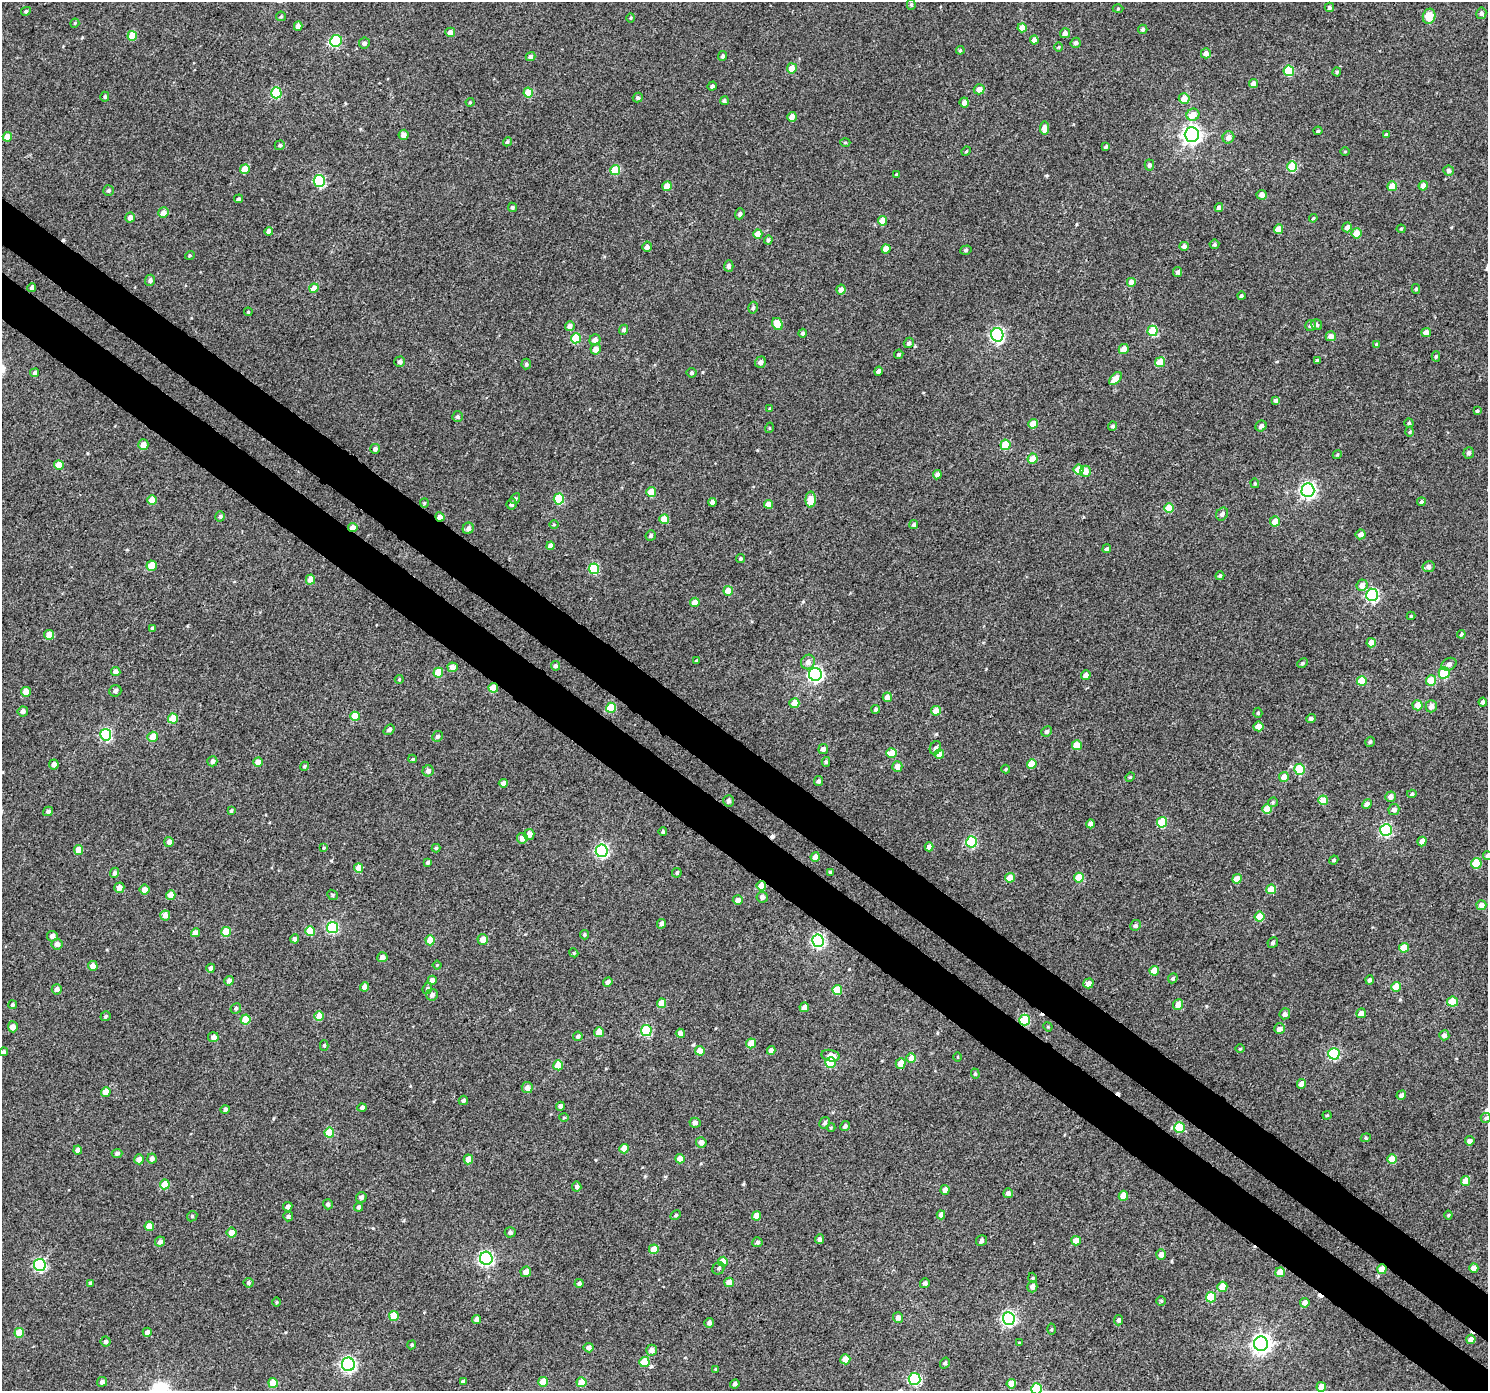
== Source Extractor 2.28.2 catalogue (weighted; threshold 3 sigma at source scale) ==
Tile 6 of 4 x 4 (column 2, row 2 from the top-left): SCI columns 1525-3010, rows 3000-4388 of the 6026 x 6065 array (HDU 1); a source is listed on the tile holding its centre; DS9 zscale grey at full resolution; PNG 1490 x 1393 px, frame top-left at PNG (2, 2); each listed source drawn as its Kron ellipse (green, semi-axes under 4 px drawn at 4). Shown black and unused: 7% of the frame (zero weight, under 3 of 4 exposures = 5% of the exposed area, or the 3 px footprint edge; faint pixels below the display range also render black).
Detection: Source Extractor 2.28.2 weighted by HDU 2 'WHT'; one run over the whole footprint, this tile lists its part. Background 0.012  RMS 0.0058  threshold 0.0263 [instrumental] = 3 sigma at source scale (4.5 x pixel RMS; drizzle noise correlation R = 1.50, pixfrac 1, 0.0396/0.0396 arcsec/px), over >= 5 px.
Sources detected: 467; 1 inside a brighter object's white glare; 4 cosmic-ray / hot-pixel residue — neither listed nor drawn; the other 462 listed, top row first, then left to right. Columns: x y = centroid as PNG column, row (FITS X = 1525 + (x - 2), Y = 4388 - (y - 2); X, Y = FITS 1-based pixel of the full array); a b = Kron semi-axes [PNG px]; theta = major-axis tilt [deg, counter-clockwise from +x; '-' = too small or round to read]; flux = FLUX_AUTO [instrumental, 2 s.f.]
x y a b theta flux
911 4 5 4 - 0.81
1329 7 5 4 - 1.1
1118 9 5 3 - 0.54
26 11 5 4 - 1.1
1481 13 6 5 - 1.6
281 16 5 4 - 0.66
1429 16 8 6 73 11
631 18 5 3 - 0.53
75 23 4 3 - 0.52
298 26 4 4 - 3.7
1022 28 4 4 - 5.3
1143 29 4 4 - 1.5
450 32 5 4 - 4.2
1065 33 5 5 - 2.3
132 36 5 4 - 12
1034 40 4 4 - 3.4
336 41 6 5 - 35
364 43 5 5 - 1.3
1076 43 5 5 - 1.6
1059 47 5 3 - 0.52
960 50 4 4 - 0.63
1206 53 5 5 - 3.2
723 56 5 4 - 1.1
531 57 5 4 - 1.6
792 68 5 5 - 7.6
1289 71 5 5 - 22
1337 72 4 4 - 0.68
1254 83 5 4 - 3.2
712 86 5 4 - 1.3
979 89 5 5 - 4.1
276 93 5 5 - 30
528 93 5 5 - 12
105 97 5 4 - 0.93
638 98 5 4 - 1.3
1184 98 5 5 - 5.7
724 101 4 4 - 0.89
470 102 4 4 - 0.6
964 102 5 4 - 2.9
1193 115 6 6 - 6.4
792 117 5 4 - 3.8
1045 128 6 4 85 3.9
1318 131 4 4 - 0.94
404 135 5 5 - 3
1192 135 7 7 - 280
1386 135 4 3 - 0.75
7 137 4 4 - 7.1
1228 137 6 5 - 3.4
507 142 4 4 - 1
845 143 5 3 - 0.56
280 145 5 4 - 0.96
1106 147 4 3 - 1.1
966 151 5 4 - 0.72
1345 151 4 3 - 0.46
1149 165 5 5 - 1.3
1292 167 5 5 - 23
245 169 5 4 - 8.4
615 170 5 5 - 16
1449 171 5 5 - 1.5
896 174 4 3 - 0.61
319 181 6 5 - 50
667 186 5 4 - 6.7
1392 186 5 5 - 8.2
1423 186 4 4 - 4.9
108 191 5 5 - 1
1262 195 5 5 - 3.2
238 199 4 4 - 1.1
512 207 5 4 - 0.95
1219 208 4 4 - 2.2
163 213 5 5 - 3.5
740 214 5 4 - 1.4
130 218 5 5 - 3.1
1313 218 4 3 - 0.69
883 221 5 4 - 8.1
1347 227 5 4 - 2.8
1278 229 5 4 - 7
1401 229 4 4 - 0.66
269 231 4 4 - 2.4
1357 233 5 5 - 8
758 234 5 4 - 6.4
768 240 4 4 - 1.2
1214 244 5 5 - 1
1184 246 4 4 - 1.9
647 247 5 4 - 2.3
886 249 4 4 - 7.2
966 250 6 4 17 0.89
190 255 5 3 - 0.6
729 266 5 5 - 1.9
1178 272 5 4 - 1.7
150 280 5 5 - 1.6
1131 282 4 4 - 4.5
32 288 4 4 - 1.4
314 288 5 4 - 7.4
841 289 5 4 - 2.8
1416 289 5 4 - 0.99
1241 296 4 4 - 1
753 308 6 4 73 1.1
248 312 4 4 - 0.64
777 324 6 5 - 9.7
1311 325 5 5 - 1.6
1317 325 6 5 - 0.99
570 326 5 4 - 2.9
624 330 5 4 - 1.6
1152 331 5 5 - 21
1426 332 5 4 - 4
803 333 4 4 - 1.3
997 335 7 6 - 100
1331 336 5 5 - 4
576 338 5 5 - 17
595 340 5 5 - 3.4
909 343 5 5 - 1.4
1377 345 4 4 - 1.2
596 349 5 5 - 5.3
1124 349 5 5 - 4.3
899 354 5 4 - 0.98
1436 356 5 4 - 0.99
1317 361 4 4 - 1.4
400 362 5 5 - 1.8
760 362 6 5 - 2.1
1160 362 5 5 - 11
526 364 5 4 - 1.1
878 371 4 4 - 2.1
35 373 4 4 - 1.2
692 373 5 5 - 0.99
1115 379 8 4 46 7.1
1276 400 4 4 - 1.8
770 409 3 3 - 1.1
1477 411 4 3 - 0.78
457 417 5 5 - 1.1
1409 423 4 4 - 1
1033 424 4 4 - 8.7
1113 426 4 4 - 1.1
1261 426 6 5 - 2
769 428 5 3 - 0.51
1410 432 5 3 - 0.61
143 445 5 5 - 4.5
1005 445 5 5 - 16
375 449 5 4 - 1.8
1469 453 6 5 - 1.7
1337 455 4 3 - 0.59
1033 459 5 5 - 8.3
59 465 5 4 - 8.3
1079 469 5 5 - 11
1085 471 5 5 - 5.3
937 475 4 4 - 2.4
1255 483 5 4 - 0.7
1308 490 7 6 - 150
651 492 5 5 - 7.1
515 499 6 4 60 1
559 499 5 5 - 27
152 500 5 4 - 6.9
811 500 8 5 88 9.2
712 502 4 4 - 2.1
1421 502 4 4 - 1.1
424 503 4 4 - 0.64
512 504 5 5 - 1.4
768 504 4 4 - 5.9
1169 508 5 5 - 14
1222 514 7 5 54 1.7
220 516 5 4 - 1.1
440 517 5 4 - 3.7
664 519 5 5 - 7.8
1275 521 5 5 - 6.7
554 525 5 3 - 0.53
914 525 5 4 - 1.1
353 528 5 4 - 4.8
468 528 6 5 - 2.1
1361 534 5 5 - 2.9
651 535 5 5 - 1.1
550 546 4 4 - 3.6
1107 549 5 4 - 1.2
741 558 4 4 - 0.92
152 566 5 5 - 8.5
1429 567 6 5 - 2.5
594 569 5 5 - 25
1220 576 4 4 - 0.9
310 579 5 4 - 6.5
1362 585 6 5 - 3.8
728 591 5 4 - 8.2
1372 595 6 6 - 81
695 602 5 4 - 5.6
1411 616 4 4 - 0.72
152 628 3 3 - 0.6
1461 634 4 3 - 0.77
49 635 5 5 - 5.8
1371 643 5 4 - 5.1
696 661 4 3 - 0.79
808 662 7 7 - 3
1302 663 5 4 - 0.9
1449 664 8 6 29 2.3
555 666 4 4 - 1.3
452 667 5 4 - 3.4
116 672 5 4 - 2.7
438 673 5 5 - 11
1444 673 6 5 - 31
815 674 6 6 - 140
1086 675 5 4 - 3.4
399 679 4 4 - 0.53
1362 681 5 5 - 16
1431 681 5 5 - 11
493 688 5 4 - 8.8
115 691 6 5 - 1.5
26 692 5 5 - 5
887 697 5 4 - 4.4
1483 702 4 4 - 1.4
794 703 5 5 - 5.9
1417 705 5 5 - 5.8
1431 706 6 5 - 3.1
611 708 5 5 - 16
876 709 4 4 - 1.4
23 711 5 5 - 2
936 711 5 4 - 6
1258 713 5 4 - 0.89
355 716 5 4 - 10
173 718 5 5 - 9
1311 719 5 4 - 1.3
1258 726 5 5 - 5
389 730 6 4 41 1.6
1046 731 5 5 - 1.3
106 735 6 5 - 58
437 736 5 5 - 1.1
153 737 5 5 - 7.5
1370 742 5 4 - 0.98
1077 745 5 5 - 9.8
935 748 7 5 64 1.8
823 749 5 5 - 2.4
891 753 5 5 - 8.4
939 754 5 4 - 4.1
413 759 4 4 - 0.62
212 761 5 5 - 2.2
258 762 4 4 - 4.5
826 762 5 4 - 0.9
54 764 5 5 - 3.5
1032 764 5 4 - 10
304 766 5 4 - 0.88
897 766 5 5 - 4.5
1006 769 4 4 - 0.59
1300 769 5 5 - 26
428 771 5 5 - 2.2
1130 777 5 4 - 0.68
1284 777 5 5 - 5.2
818 781 5 4 - 1.3
503 783 5 4 - 2.5
1412 794 5 4 - 0.97
1390 797 5 5 - 2.9
1323 800 5 4 - 11
729 801 6 5 - 1.6
1273 802 5 4 - 0.8
1367 804 5 4 - 2.6
1267 809 5 5 - 9.4
1394 810 5 5 - 2.8
48 811 5 4 - 1.7
231 811 4 3 - 0.78
1162 822 5 5 - 20
1091 824 4 4 - 3.6
1386 830 6 6 - 58
663 832 4 4 - 1
529 834 5 5 - 3.3
522 838 5 5 - 4.3
1422 841 5 4 - 3.6
169 842 5 5 - 2.8
972 842 5 5 - 40
929 847 4 4 - 3.6
324 848 4 3 - 0.57
436 848 4 4 - 0.96
78 850 5 4 - 6.6
602 851 6 6 - 86
1487 856 4 4 - 1.3
815 857 5 4 - 3.8
1334 860 5 4 - 1.2
428 862 4 3 - 1.1
1476 863 5 5 - 17
359 868 5 4 - 6.9
830 872 3 3 - 0.58
115 873 5 4 - 1.6
677 873 5 4 - 1
1010 878 5 5 - 7.4
1079 878 5 5 - 15
1237 879 5 4 - 5.6
761 886 5 4 - 8
119 888 5 5 - 3.9
145 889 5 5 - 4.5
1271 889 5 5 - 8.5
171 895 5 4 - 5.6
332 895 6 4 -40 0.8
762 897 5 5 - 2.4
738 900 5 5 - 3.3
1481 905 5 5 - 4
165 915 5 5 - 4.8
1259 917 5 5 - 11
661 924 5 4 - 1.8
1135 925 5 5 - 1.3
333 927 5 5 - 46
310 931 5 5 - 15
226 932 5 5 - 10
195 933 4 4 - 4.6
584 935 4 4 - 0.94
52 936 5 5 - 2.3
295 939 4 4 - 1.8
430 940 5 4 - 11
483 940 5 5 - 4.9
818 941 6 6 - 100
1273 943 5 5 - 1.1
57 944 5 5 - 2.6
1404 948 5 4 - 10
574 953 4 3 - 0.58
382 957 5 5 - 2.7
437 965 4 4 - 0.5
93 966 5 5 - 4
211 968 4 4 - 2.1
1154 971 5 4 - 8.6
1173 978 5 4 - 0.98
432 980 4 4 - 3.6
1369 980 4 4 - 1.4
229 981 5 4 - 2.4
608 982 5 4 - 1.8
1088 983 5 4 - 2.8
364 987 5 4 - 3.9
1396 987 5 5 - 8.8
427 988 6 4 68 0.97
57 989 5 5 - 2.3
837 990 5 5 - 12
432 995 6 5 - 2
1453 1002 5 5 - 12
662 1003 5 4 - 7.1
1178 1004 5 5 - 6
13 1005 4 4 - 1.3
804 1007 5 4 - 3.3
236 1008 5 5 - 1.1
1361 1013 5 4 - 3.7
1285 1014 5 5 - 1.9
106 1016 5 4 - 1
319 1016 5 4 - 8.7
246 1019 5 5 - 12
1024 1020 5 5 - 29
13 1027 5 5 - 4.4
1048 1027 5 3 - 0.56
1279 1029 5 5 - 3.5
646 1030 5 5 - 38
599 1032 5 5 - 5.1
680 1033 4 4 - 3.1
1444 1035 5 5 - 1.8
578 1036 5 4 - 1.2
213 1037 5 5 - 2.7
751 1043 5 5 - 7.2
324 1046 5 4 - 0.93
1240 1049 5 3 - 0.52
771 1050 4 4 - 3
700 1051 5 4 - 5.4
4 1052 4 4 - 1.4
1334 1054 6 5 - 46
830 1056 9 5 -10 4.7
958 1057 5 3 - 0.46
911 1058 5 5 - 7
831 1063 5 5 - 23
901 1063 5 5 - 5.7
558 1065 5 5 - 11
975 1074 5 4 - 0.73
1302 1084 5 4 - 3.4
527 1088 5 5 - 3.6
106 1092 5 5 - 6.4
1401 1095 5 4 - 2.1
463 1100 5 4 - 1.4
560 1106 4 4 - 2.2
362 1108 4 4 - 1.3
225 1110 5 4 - 1.6
1327 1115 4 4 - 0.62
564 1118 5 3 - 0.6
1486 1118 5 5 - 1
695 1123 5 5 - 1.9
825 1123 6 5 - 1.3
845 1126 5 4 - 1.4
831 1127 4 3 - 0.51
1179 1127 5 5 - 23
329 1133 5 5 - 15
1366 1138 5 4 - 0.8
1470 1141 5 4 - 2.2
701 1142 5 5 - 3.6
624 1149 5 4 - 7.5
78 1150 4 4 - 2.1
117 1153 5 4 - 1.2
139 1159 5 5 - 3.7
152 1159 5 4 - 2.3
468 1159 5 4 - 6.1
680 1159 5 4 - 4.6
1392 1159 5 4 - 7.9
1465 1181 5 4 - 6.8
165 1184 5 5 - 12
577 1187 5 4 - 1.6
945 1190 5 4 - 2.8
1008 1193 5 5 - 2.8
1123 1196 5 4 - 8.3
361 1197 5 5 - 1.7
328 1204 5 4 - 1.6
288 1207 5 4 - 2.1
358 1207 4 4 - 1.1
676 1215 5 4 - 0.8
941 1215 4 4 - 2.9
1448 1215 4 4 - 0.62
192 1216 5 4 - 0.77
288 1216 5 5 - 1.3
756 1216 5 4 - 7.8
149 1226 5 4 - 6.4
510 1232 5 5 - 1.5
232 1233 5 5 - 5.2
819 1239 5 4 - 1.9
981 1241 5 5 - 1.6
1076 1241 5 4 - 6.2
160 1242 5 4 - 2
757 1242 5 5 - 1.2
654 1249 5 5 - 8.1
1161 1254 5 5 - 3.2
486 1258 6 6 - 110
723 1262 5 5 - 9.7
40 1265 6 6 - 72
719 1268 6 5 - 1.2
1474 1268 4 4 - 4.9
1382 1269 5 4 - 6.1
526 1272 5 5 - 3.6
1280 1272 5 5 - 7.5
1033 1278 5 3 - 0.52
729 1282 5 4 - 4.8
90 1283 3 3 - 0.88
248 1283 5 5 - 1.2
579 1283 4 4 - 1.4
925 1283 5 5 - 1.5
1032 1287 6 5 - 2.6
1222 1287 5 5 - 10
1211 1297 5 5 - 17
1161 1301 4 4 - 0.61
277 1302 5 3 - 0.51
1305 1303 4 4 - 3.5
394 1316 5 5 - 12
898 1318 5 5 - 2.6
1009 1318 6 6 - 100
477 1319 4 4 - 2.8
1119 1320 5 4 - 1.4
709 1323 5 5 - 2
1051 1329 5 3 - 0.6
147 1332 4 4 - 2.3
19 1333 5 5 - 11
1471 1339 4 4 - 3.4
106 1341 5 5 - 1.4
1019 1343 4 4 - 0.55
1261 1344 7 7 - 280
412 1345 5 4 - 0.77
589 1348 5 4 - 2
651 1350 5 5 - 3.2
845 1359 5 5 - 6.2
644 1362 5 5 - 13
945 1363 6 4 55 1.1
348 1364 7 6 - 130
716 1369 4 3 - 0.61
915 1379 6 6 - 57
463 1381 4 3 - 1.6
102 1382 5 4 - 2.2
543 1382 5 5 - 12
581 1382 5 5 - 9.1
273 1383 5 5 - 9.7
735 1384 5 4 - 1.9
1011 1384 5 4 - 6.4
1321 1387 5 4 - 7.6
1037 1389 5 5 - 35
Overlapping masked pixels (flux is a lower limit): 6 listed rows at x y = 440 517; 353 528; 493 688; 761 886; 1024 1020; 1382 1269
Isophote crosses this tile's border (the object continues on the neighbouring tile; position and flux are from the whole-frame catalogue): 2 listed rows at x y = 1487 856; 1037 1389